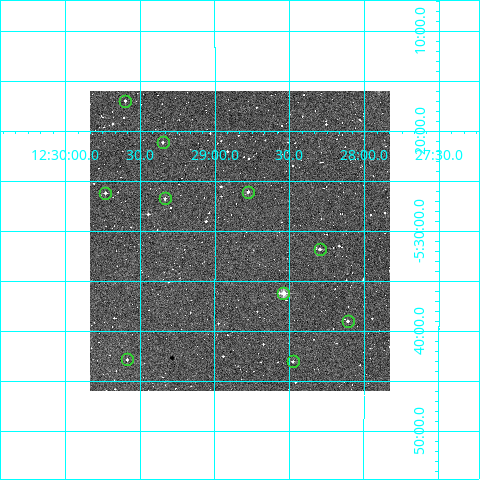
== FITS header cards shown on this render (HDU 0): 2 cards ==
NAXIS1  =                  300
NAXIS2  =                  300

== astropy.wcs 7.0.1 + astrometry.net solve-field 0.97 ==
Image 300 x 300 px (HDU 0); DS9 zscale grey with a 90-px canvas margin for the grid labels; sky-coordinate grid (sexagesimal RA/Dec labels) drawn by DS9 from the SOLVED WCS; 10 Tycho-2 reference stars matched to detected sources circled (green)
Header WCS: RA---TAN/DEC--TAN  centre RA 12:28:50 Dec -05:31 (187.21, -5.52 deg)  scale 6 arcsec/px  FOV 30.0' x 30.0'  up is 0 deg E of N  parity normal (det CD < 0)
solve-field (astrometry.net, Tycho-2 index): VERIFIED the header's WCS against the Tycho-2 star catalogue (verified at 2 index scales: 9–10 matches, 0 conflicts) and refined it, rather than solving blind
Solved WCS: RA---TAN-SIP/DEC--TAN-SIP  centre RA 12:28:50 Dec -05:31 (187.21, -5.52 deg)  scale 6 arcsec/px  FOV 30.0' x 30.0'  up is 0 deg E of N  parity normal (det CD < 0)
The solver's refit moves the header's centre by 1.1 arcsec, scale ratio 0.9992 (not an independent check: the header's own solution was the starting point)
Tycho-2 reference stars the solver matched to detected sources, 10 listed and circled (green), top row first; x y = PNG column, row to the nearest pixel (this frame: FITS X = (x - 90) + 1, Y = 300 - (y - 91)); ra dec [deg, ICRS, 3 dp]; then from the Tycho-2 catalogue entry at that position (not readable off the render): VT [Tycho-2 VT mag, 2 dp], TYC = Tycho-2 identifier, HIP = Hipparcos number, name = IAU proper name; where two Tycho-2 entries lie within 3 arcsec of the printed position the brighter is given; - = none
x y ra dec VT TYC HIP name
125 101 187.400 -5.283 12.29 4947-1254-1 - -
163 142 187.337 -5.352 12.16 4947-1034-1 - -
248 192 187.194 -5.435 11.39 4947-1089-1 - -
105 193 187.433 -5.437 12.37 4947-1087-1 - -
165 198 187.334 -5.446 11.80 4947-1094-1 - -
320 249 187.074 -5.530 11.42 4947-1161-1 - -
283 293 187.135 -5.603 9.63 4947-1305-1 - -
348 321 187.027 -5.650 11.53 4947-1217-1 - -
127 359 187.397 -5.714 12.24 4947-1119-1 - -
293 361 187.119 -5.717 12.21 4947-1106-1 - -